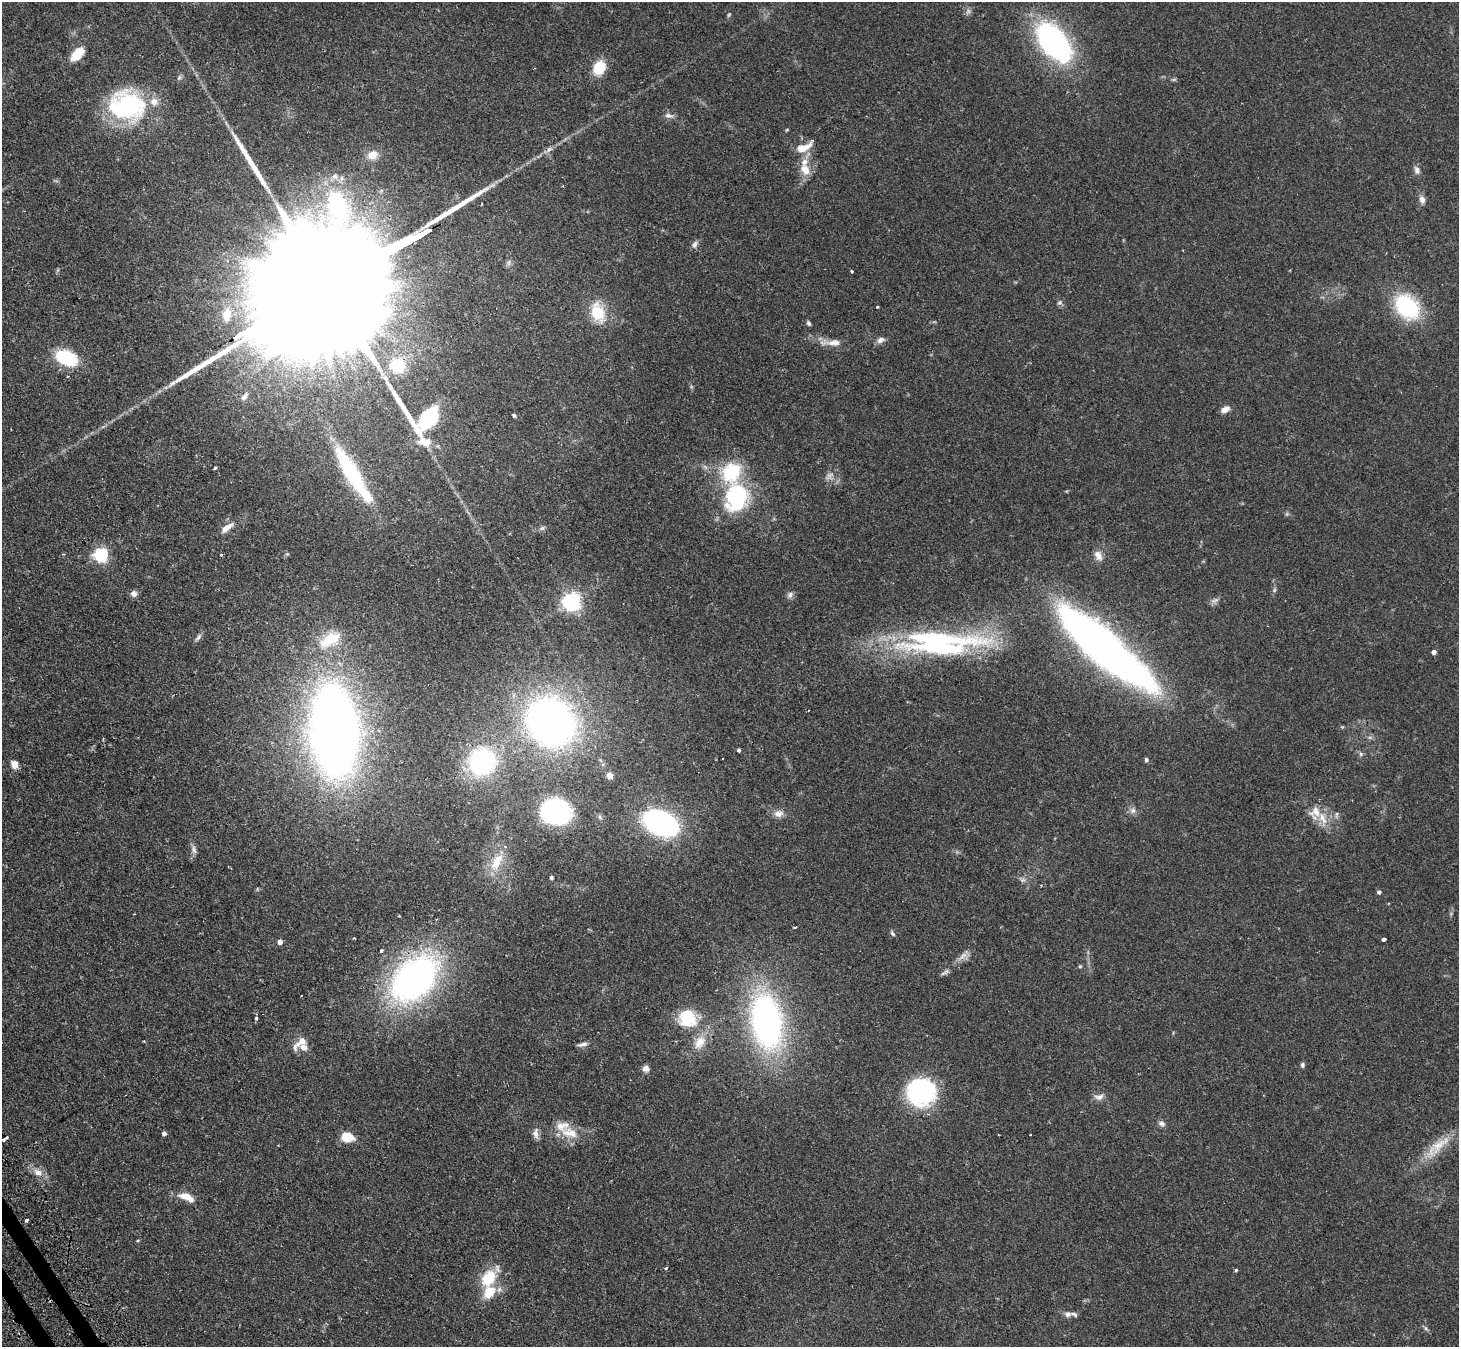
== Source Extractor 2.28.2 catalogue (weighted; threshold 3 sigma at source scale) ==
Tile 7 of 4 x 4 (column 3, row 2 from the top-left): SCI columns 2949-4405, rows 2862-4206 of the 5894 x 5862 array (HDU 1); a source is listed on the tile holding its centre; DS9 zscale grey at full resolution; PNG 1461 x 1349 px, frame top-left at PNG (2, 2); no overlay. Shown black and unused: <1% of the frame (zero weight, under 2 of 3 exposures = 3% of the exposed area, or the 3 px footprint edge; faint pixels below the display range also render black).
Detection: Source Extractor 2.28.2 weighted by HDU 2 'WHT'; one run over the whole footprint, this tile lists its part. Background 0.0965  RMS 0.0064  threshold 0.0288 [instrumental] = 3 sigma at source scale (4.5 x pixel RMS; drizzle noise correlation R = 1.50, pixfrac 1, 0.05/0.05 arcsec/px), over >= 5 px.
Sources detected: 126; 4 too faint to see at this stretch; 1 inside a brighter object's white glare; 1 cosmic-ray / hot-pixel residue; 3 long thin detections or spike segments (spike, bleed or trail) — not listed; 10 inside a brighter listed object's ellipse — not listed separately; the other 107 listed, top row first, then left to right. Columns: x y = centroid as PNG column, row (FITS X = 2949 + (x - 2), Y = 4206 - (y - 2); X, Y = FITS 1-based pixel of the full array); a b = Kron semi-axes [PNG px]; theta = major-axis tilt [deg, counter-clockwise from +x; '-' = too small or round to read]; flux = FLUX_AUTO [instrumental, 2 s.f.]
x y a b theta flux
729 15 5 4 - 0.76
1053 41 45 24 -52 140
77 54 14 8 46 19
599 68 15 12 65 16
179 78 8 5 62 1.3
127 106 44 36 -8 76
669 116 13 7 -13 2.7
787 130 5 4 - 0.59
803 148 19 8 21 9
372 155 12 10 21 6
805 170 17 12 -61 8.5
1417 170 11 7 -81 2.6
335 176 9 7 81 2.6
1422 200 10 7 -76 3.4
695 244 11 7 58 2.3
852 271 3 3 - 0.79
334 283 152 23 29 100000
1059 303 8 5 62 1.4
877 307 3 2 - 0.88
1407 307 24 18 -44 61
598 312 29 18 -70 19
227 315 19 12 81 10
808 323 6 5 - 1.2
880 340 11 7 31 2.8
832 343 30 8 2 6.7
66 358 18 11 -23 45
398 365 6 6 - 120
244 396 13 7 56 3
1225 409 11 6 29 3.8
514 415 5 4 - 1.2
429 418 28 17 54 36
214 468 4 3 - 3
353 475 81 16 -59 60
737 497 33 26 73 61
1287 514 6 5 - 1.1
226 528 16 7 35 5.7
542 528 9 5 27 1.6
101 554 6 6 - 120
287 554 5 5 - 0.77
221 555 3 3 - 0.85
1098 556 14 9 -61 4.5
1274 590 8 5 61 1.3
134 594 8 8 - 2.6
790 595 10 7 61 2.1
571 602 6 6 - 290
198 637 12 5 49 1.9
330 640 32 18 31 23
940 647 107 17 -3 93
1103 647 89 23 -41 500
1434 652 4 4 - 3
808 710 3 2 - 0.85
551 722 37 31 -50 360
334 731 60 31 -85 820
739 750 3 3 - 7.3
1361 754 6 5 - 1.2
1146 760 5 5 - 1.2
482 762 21 20 - 91
14 764 9 7 -66 5.1
609 776 7 6 - 4.1
1133 810 9 8 - 2.6
556 812 19 16 -13 130
1315 812 21 15 -10 10
778 814 13 9 4 4.3
661 823 27 18 -23 160
194 849 13 6 -79 2.7
497 862 25 12 61 14
551 877 4 4 - 1.4
1022 880 8 6 -6 1.7
1379 892 5 4 - 1.7
399 916 3 3 - 0.7
795 927 3 2 - 1.3
892 933 8 5 -57 1.4
354 938 3 3 - 0.57
1384 939 4 4 - 3.7
280 942 5 5 - 3.3
382 950 3 3 - 4.9
963 956 16 6 43 3.9
1080 966 5 4 - 0.75
945 972 14 5 36 1.9
414 979 42 29 45 260
256 1018 4 3 - 1.7
687 1018 26 24 -11 24
767 1022 55 30 -81 190
301 1041 17 9 39 6.4
700 1042 22 14 55 11
582 1044 12 5 14 2.3
1302 1065 6 5 - 1.5
646 1068 9 8 - 2.8
921 1092 32 30 8 65
1099 1097 13 8 8 3.7
1162 1124 9 7 -28 2.3
164 1133 4 4 - 2
570 1133 28 14 -17 13
536 1134 14 7 -86 3.2
7 1137 4 3 - 2.2
347 1137 7 6 - 24
3 1139 3 3 - 2
1439 1145 43 13 40 17
38 1172 14 9 -19 5.2
186 1197 20 8 -22 8.1
27 1220 3 3 - 2
138 1241 5 3 - 0.66
666 1268 4 3 - 1.2
1236 1270 4 3 - 0.98
488 1278 30 16 50 21
1068 1314 9 7 3 2.4
1426 1328 7 5 -60 1.2
Overlapping masked pixels (flux is a lower limit): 2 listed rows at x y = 334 283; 414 979